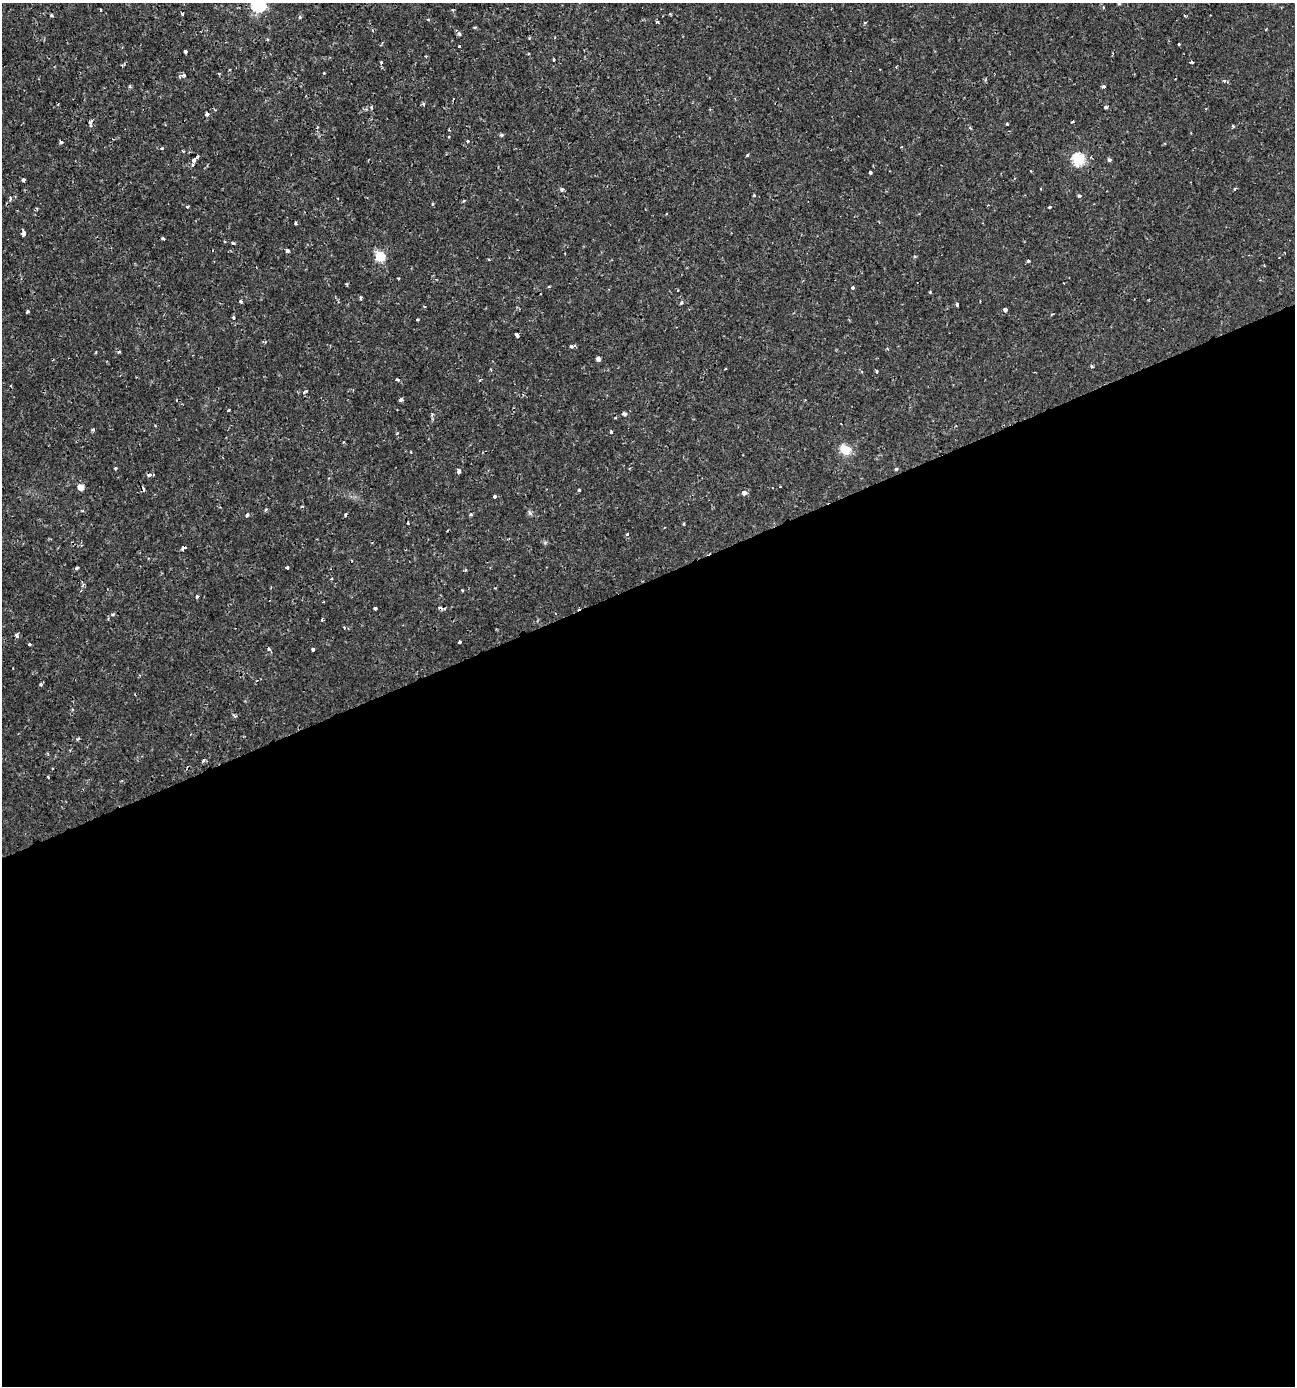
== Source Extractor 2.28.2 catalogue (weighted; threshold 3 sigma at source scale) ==
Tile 15 of 4 x 4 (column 3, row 4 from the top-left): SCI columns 2721-4013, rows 1-1384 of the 5388 x 5543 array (HDU 1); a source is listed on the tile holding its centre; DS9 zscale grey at full resolution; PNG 1297 x 1388 px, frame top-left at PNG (2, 3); no overlay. Shown black and unused: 58% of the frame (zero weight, under 2 of 3 exposures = <1% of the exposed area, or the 3 px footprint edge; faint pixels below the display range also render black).
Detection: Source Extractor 2.28.2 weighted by HDU 2 'WHT'; one run over the whole footprint, this tile lists its part. Background 0.00175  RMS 0.001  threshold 0.00458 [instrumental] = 3 sigma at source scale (4.5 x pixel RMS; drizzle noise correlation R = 1.50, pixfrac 1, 0.0396/0.0396 arcsec/px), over >= 5 px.
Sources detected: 121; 11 cosmic-ray / hot-pixel residue — not listed; the other 110 listed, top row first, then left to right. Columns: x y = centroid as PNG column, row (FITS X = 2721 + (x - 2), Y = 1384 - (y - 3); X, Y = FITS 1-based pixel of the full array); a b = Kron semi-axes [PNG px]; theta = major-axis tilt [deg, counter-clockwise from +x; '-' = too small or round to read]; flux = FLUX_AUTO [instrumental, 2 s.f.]
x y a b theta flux
1119 4 3 3 - 0.098
258 5 7 6 - 17
182 13 3 3 - 0.18
51 15 5 3 - 0.12
1185 15 4 2 - 0.098
300 17 5 4 - 0.15
428 19 4 3 - 0.1
658 22 3 3 - 0.16
865 22 4 3 - 0.11
459 34 4 4 - 0.24
1179 44 3 3 - 0.22
459 46 3 3 - 0.094
186 51 3 3 - 0.52
553 60 3 2 - 0.14
1191 62 4 3 - 0.3
184 75 3 3 - 0.32
179 76 5 4 - 0.16
1103 86 4 3 - 0.48
371 106 4 4 - 0.14
1106 107 5 4 - 0.16
207 114 4 3 - 0.32
1073 121 3 2 - 0.093
90 122 10 5 78 0.28
1007 124 3 3 - 0.11
1233 126 4 3 - 0.13
449 130 2 2 - 0.11
501 135 4 4 - 0.17
449 137 3 3 - 0.32
468 141 4 3 - 0.1
61 142 3 3 - 0.27
162 148 5 4 - 0.14
183 151 3 3 - 0.092
747 155 3 2 - 0.18
198 156 3 3 - 0.29
1078 159 6 6 - 10
194 160 4 4 - 0.22
1109 160 5 5 - 0.19
193 165 4 3 - 0.29
1031 171 3 2 - 0.094
870 172 4 3 - 0.54
23 180 4 3 - 0.68
1234 189 4 3 - 0.12
562 190 4 4 - 0.24
1079 196 3 3 - 0.31
463 201 5 3 - 0.088
187 206 3 3 - 0.23
1050 207 3 3 - 0.22
296 223 3 3 - 0.17
23 233 5 3 - 0.56
163 238 4 3 - 0.14
233 243 4 3 - 0.15
287 250 3 3 - 0.52
380 256 6 5 - 5.8
1028 261 4 4 - 0.13
1264 266 3 2 - 0.11
549 286 4 2 - 0.096
853 288 3 3 - 0.34
930 292 3 3 - 0.084
360 298 6 3 -85 0.17
240 301 4 4 - 0.18
682 302 4 3 - 0.19
957 305 4 3 - 0.18
1005 310 4 4 - 0.51
27 312 3 3 - 0.15
233 318 4 3 - 0.27
417 319 4 2 - 0.1
517 335 4 3 - 0.75
571 346 6 3 9 0.33
119 352 4 3 - 0.13
598 359 5 3 - 0.5
1092 366 4 3 - 0.15
725 369 2 2 - 0.095
877 371 4 3 - 0.15
398 380 4 3 - 0.16
304 392 5 3 - 0.15
401 400 5 4 - 0.22
228 410 3 3 - 0.2
624 414 5 5 - 0.2
615 418 3 3 - 0.091
93 430 5 4 - 0.14
611 432 3 3 - 0.21
397 434 4 3 - 0.11
845 450 6 5 - 5.1
115 468 4 3 - 0.13
896 469 4 3 - 0.16
459 471 4 3 - 0.43
81 487 5 5 - 1
579 490 3 3 - 0.12
744 493 4 3 - 1.3
495 496 3 3 - 0.38
471 514 5 3 - 0.13
247 515 5 3 - 0.18
684 524 3 2 - 0.12
627 534 4 4 - 0.13
183 548 4 3 - 2.6
76 568 4 3 - 0.53
287 568 3 3 - 0.25
466 570 5 3 - 0.1
197 596 3 3 - 0.24
375 608 3 3 - 0.32
113 614 5 3 - 0.11
322 620 3 3 - 0.16
344 628 4 3 - 0.099
460 642 4 3 - 0.44
29 644 3 3 - 0.28
313 650 3 3 - 0.35
41 685 4 4 - 0.2
235 716 5 4 - 0.15
78 739 4 3 - 0.15
203 761 5 3 - 0.14
Isophote crosses this tile's border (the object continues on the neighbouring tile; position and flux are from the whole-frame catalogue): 1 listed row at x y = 258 5